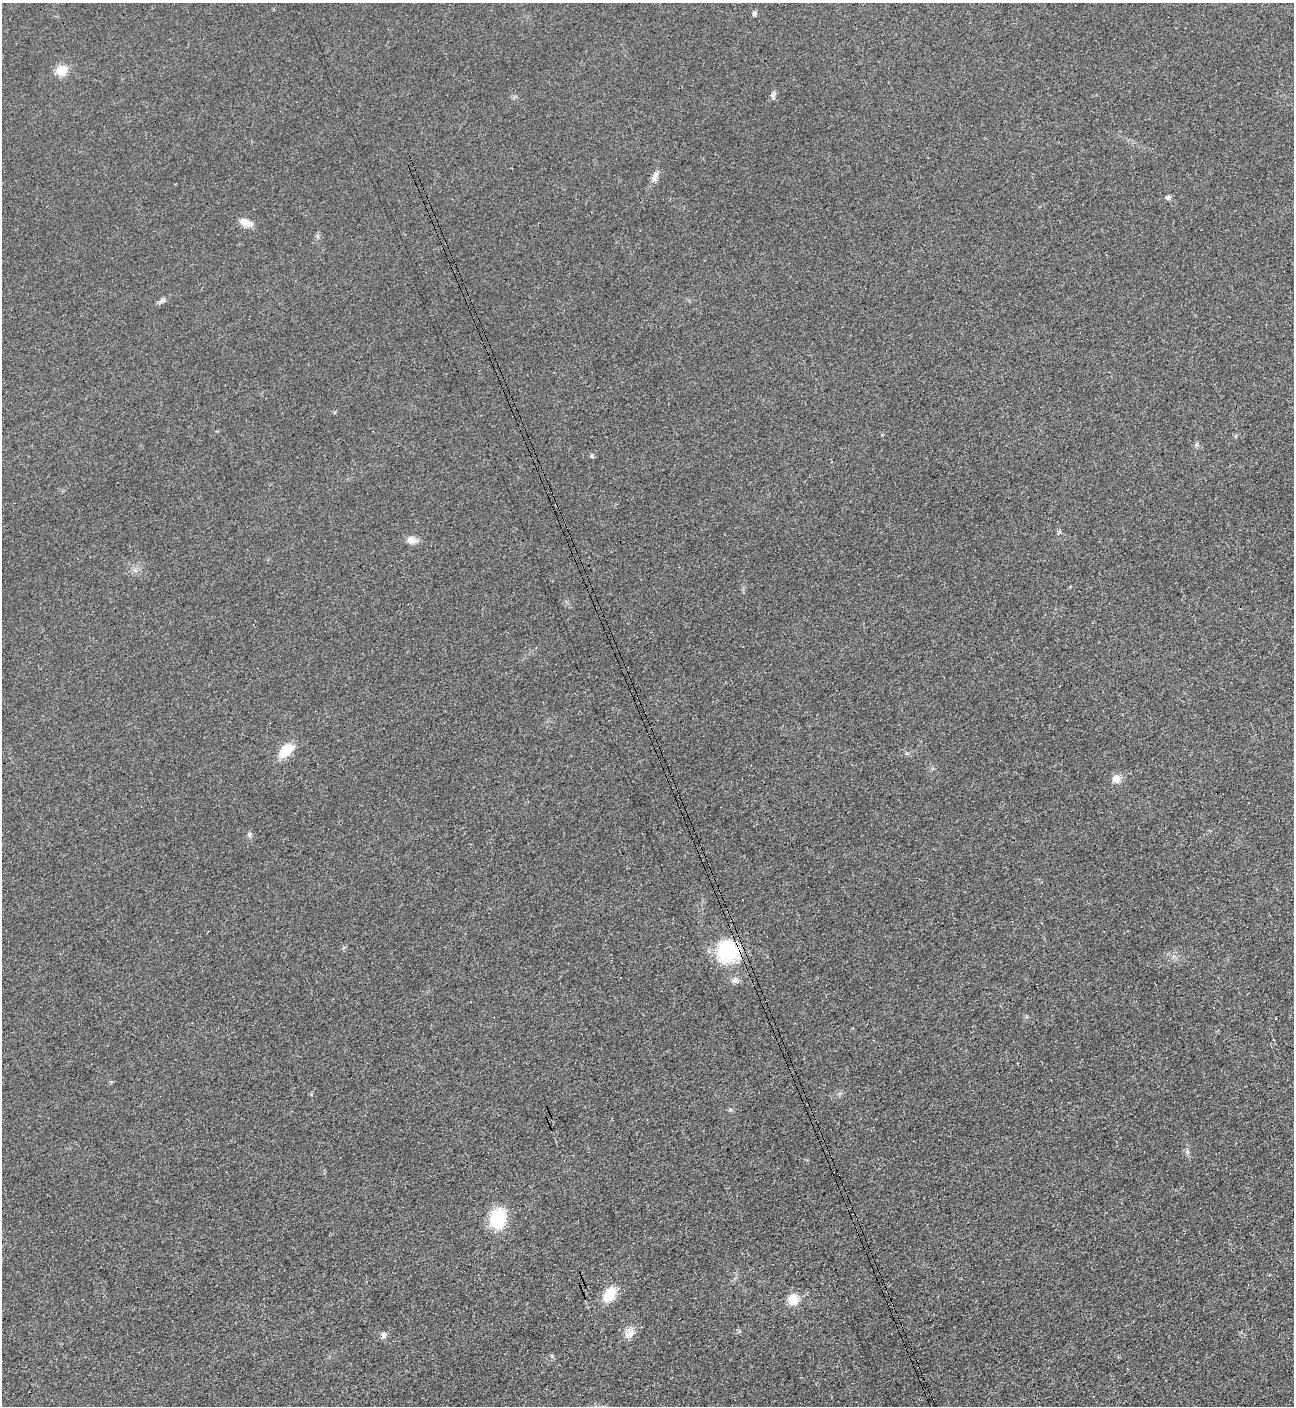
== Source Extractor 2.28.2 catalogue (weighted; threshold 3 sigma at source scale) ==
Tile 6 of 4 x 4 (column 2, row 2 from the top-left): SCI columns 1452-2743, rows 2828-4231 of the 5627 x 5645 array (HDU 1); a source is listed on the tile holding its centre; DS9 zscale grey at full resolution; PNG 1296 x 1408 px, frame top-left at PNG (2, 3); no overlay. Shown black and unused: <1% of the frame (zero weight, under 3 of 4 exposures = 1% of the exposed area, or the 3 px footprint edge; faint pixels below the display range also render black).
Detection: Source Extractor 2.28.2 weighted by HDU 2 'WHT'; one run over the whole footprint, this tile lists its part. Background 0.035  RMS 0.0048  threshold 0.0217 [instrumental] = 3 sigma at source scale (4.5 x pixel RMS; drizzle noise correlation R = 1.50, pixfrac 1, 0.05/0.05 arcsec/px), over >= 5 px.
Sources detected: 22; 2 cosmic-ray / hot-pixel residue — not listed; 1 inside a brighter listed object's ellipse — not listed separately; the other 19 listed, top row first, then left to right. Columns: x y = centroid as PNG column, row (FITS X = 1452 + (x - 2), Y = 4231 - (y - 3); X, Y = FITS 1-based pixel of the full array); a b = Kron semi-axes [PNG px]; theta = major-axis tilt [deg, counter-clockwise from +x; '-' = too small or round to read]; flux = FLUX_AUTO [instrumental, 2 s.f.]
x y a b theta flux
754 14 6 5 - 1.1
61 70 6 6 - 19
773 95 13 4 71 1.2
655 176 14 7 66 2.9
1168 198 7 6 - 1.2
246 222 16 7 -22 4.8
161 301 12 3 31 1.1
1197 444 7 4 72 0.76
592 456 5 4 - 0.71
411 540 12 9 -10 3.2
286 751 14 9 47 13
1116 779 8 8 - 4.2
249 834 7 5 87 1.1
728 951 30 29 - 27
730 1109 5 5 - 0.8
498 1219 20 14 73 22
609 1294 14 9 54 13
793 1299 9 9 - 9.6
630 1333 15 11 62 3.9
Overlapping masked pixels (flux is a lower limit): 1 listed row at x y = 728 951